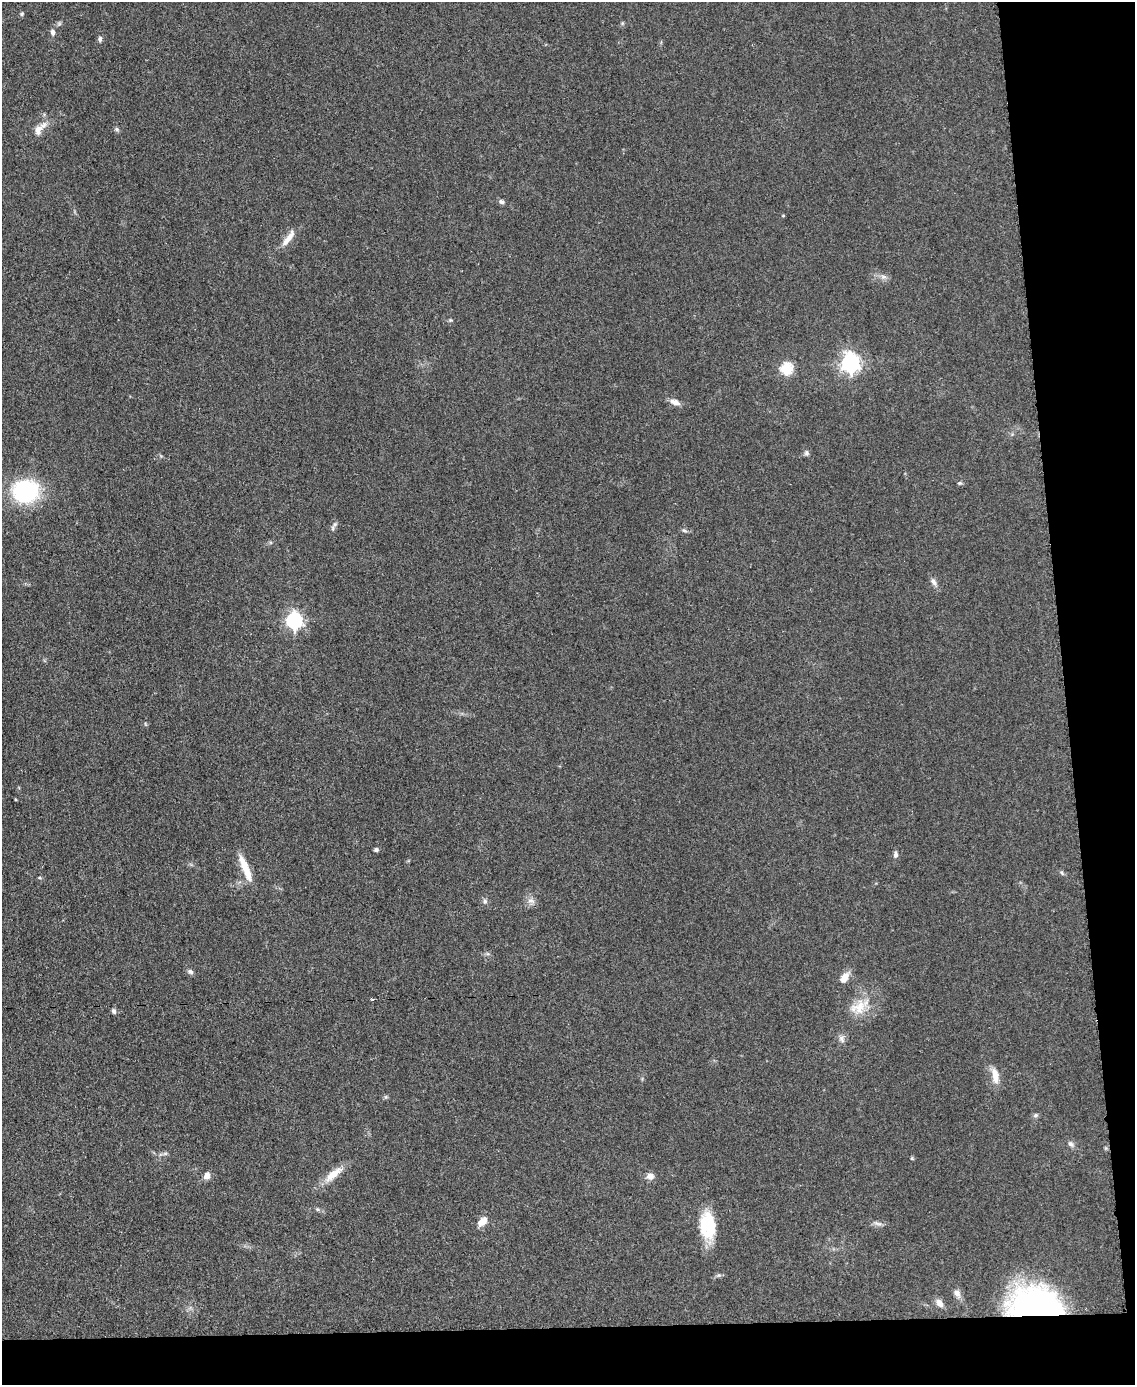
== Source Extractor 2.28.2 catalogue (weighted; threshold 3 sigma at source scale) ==
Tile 12 of 4 x 3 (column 4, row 3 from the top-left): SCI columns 3404-4536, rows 243-1625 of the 4542 x 4526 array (HDU 1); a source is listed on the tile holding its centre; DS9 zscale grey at full resolution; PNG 1137 x 1387 px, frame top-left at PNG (2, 2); no overlay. Shown black and unused: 10% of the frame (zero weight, under 3 of 5 exposures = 1% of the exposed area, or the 3 px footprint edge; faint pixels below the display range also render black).
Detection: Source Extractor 2.28.2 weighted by HDU 2 'WHT'; one run over the whole footprint, this tile lists its part. Background 0.0625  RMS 0.0059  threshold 0.0264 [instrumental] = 3 sigma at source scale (4.5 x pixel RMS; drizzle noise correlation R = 1.50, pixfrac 1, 0.05/0.05 arcsec/px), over >= 5 px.
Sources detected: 48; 2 inside a brighter listed object's ellipse — not listed separately; the other 46 listed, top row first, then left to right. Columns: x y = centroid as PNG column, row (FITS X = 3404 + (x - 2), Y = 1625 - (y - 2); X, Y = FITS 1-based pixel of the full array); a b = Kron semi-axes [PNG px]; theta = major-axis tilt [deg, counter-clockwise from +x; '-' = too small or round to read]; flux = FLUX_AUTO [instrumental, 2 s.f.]
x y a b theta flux
22 14 6 4 23 0.88
52 32 9 6 -83 2
100 39 7 5 80 1.4
117 129 7 5 -21 1.1
38 130 17 10 68 5.6
501 202 8 6 -22 1.6
290 236 19 8 61 5.1
884 277 9 6 -2 2.2
450 320 5 4 - 0.75
850 363 7 7 - 270
786 369 6 6 - 50
675 402 13 7 -23 3.8
807 453 7 6 - 1.5
960 483 5 5 - 0.91
26 491 23 20 9 67
335 524 8 5 59 1.5
684 530 7 5 -17 1.2
933 582 11 6 -60 2.5
294 620 7 6 - 170
376 850 5 4 - 1.4
895 855 8 6 84 1.8
245 868 34 8 -68 11
1062 873 7 4 -54 0.92
485 901 7 6 - 1.4
531 901 12 6 -19 2.7
190 971 8 6 -32 1.6
845 977 14 8 54 5.9
373 999 4 3 - 0.77
859 1007 32 17 31 15
114 1011 7 5 -66 1.6
842 1039 11 7 -70 2.5
995 1076 21 9 -81 6.8
386 1097 6 4 -72 0.8
1036 1115 7 6 - 1.3
1071 1144 10 7 -47 2
165 1154 7 4 0 1.1
333 1174 31 9 40 9.4
207 1176 8 6 64 3.9
650 1176 8 7 - 3.9
317 1209 6 4 -44 0.91
482 1222 14 9 43 4.6
707 1223 31 17 90 27
877 1223 14 5 -12 2.1
957 1293 12 8 -55 3
939 1303 10 7 -54 3.7
1035 1303 56 33 -2 140
Overlapping masked pixels (flux is a lower limit): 1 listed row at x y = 1035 1303